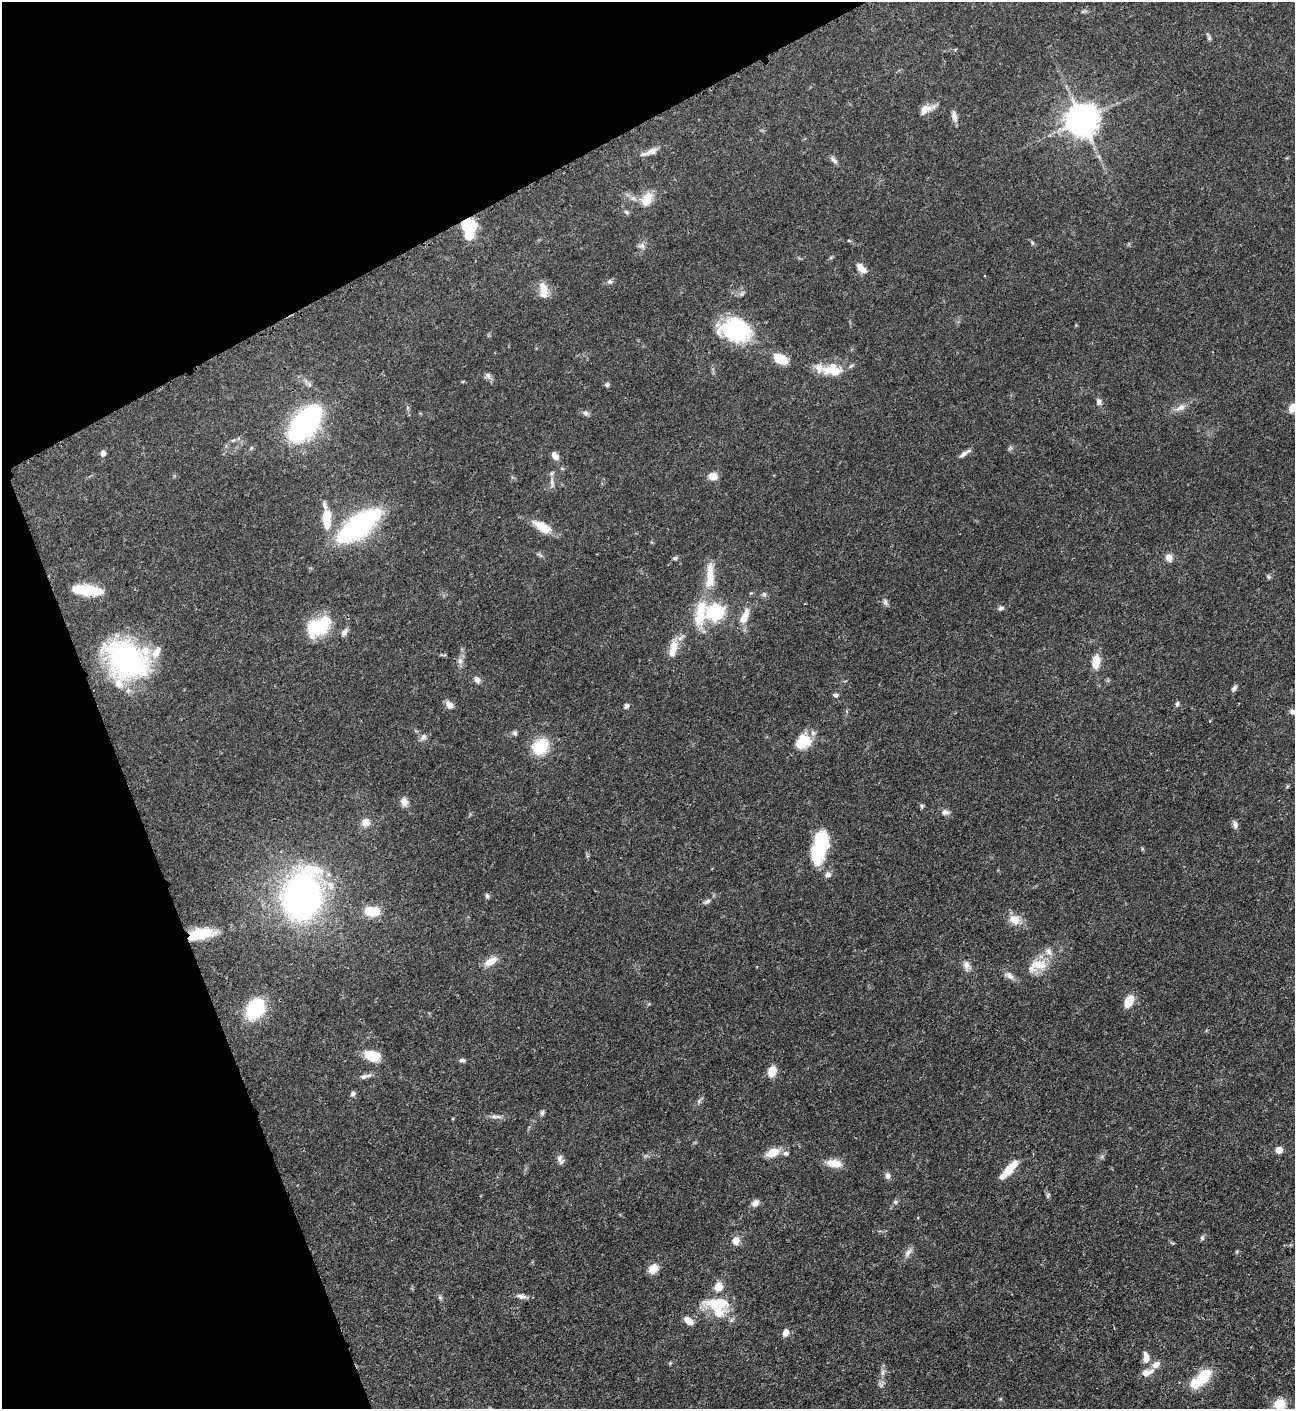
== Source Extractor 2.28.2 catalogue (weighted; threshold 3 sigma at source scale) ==
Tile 5 of 4 x 4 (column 1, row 2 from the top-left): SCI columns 295-1587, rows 2826-4232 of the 5630 x 5648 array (HDU 1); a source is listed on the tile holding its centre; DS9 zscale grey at full resolution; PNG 1297 x 1411 px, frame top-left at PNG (2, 2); no overlay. Shown black and unused: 21% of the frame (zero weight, under 3 of 4 exposures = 1% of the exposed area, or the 3 px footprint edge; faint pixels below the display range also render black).
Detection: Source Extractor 2.28.2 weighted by HDU 2 'WHT'; one run over the whole footprint, this tile lists its part. Background 0.0528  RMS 0.0031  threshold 0.0141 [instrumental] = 3 sigma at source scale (4.5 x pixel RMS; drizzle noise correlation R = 1.50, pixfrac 1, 0.05/0.05 arcsec/px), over >= 5 px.
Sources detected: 133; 5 inside a brighter object's white glare — not listed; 11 inside a brighter listed object's ellipse — not listed separately; the other 117 listed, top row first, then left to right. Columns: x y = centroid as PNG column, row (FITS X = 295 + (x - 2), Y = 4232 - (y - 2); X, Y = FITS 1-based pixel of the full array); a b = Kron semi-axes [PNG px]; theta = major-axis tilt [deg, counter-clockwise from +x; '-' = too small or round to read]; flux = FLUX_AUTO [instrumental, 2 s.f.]
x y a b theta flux
1209 38 7 5 80 0.62
926 109 22 9 27 3.1
954 116 14 6 -78 1.6
1081 120 10 9 - 600
653 151 12 10 26 1.9
834 160 13 5 -51 1
647 199 19 12 63 5.2
627 212 7 5 -41 0.62
468 225 10 9 - 19
1032 243 7 5 -60 0.48
642 246 9 6 -26 1
861 268 15 8 -41 2.5
610 281 7 6 - 0.82
543 289 23 10 -79 3.6
736 330 26 20 -14 35
780 359 12 8 -29 9.5
819 368 22 12 -32 3.4
835 371 16 13 56 4.8
488 376 10 7 -49 1.1
607 385 6 5 - 0.71
1098 402 8 6 -84 1.1
1181 407 15 8 30 2.1
1292 408 11 8 58 2.8
585 413 8 6 -32 0.83
305 424 32 16 52 68
1010 448 7 4 35 0.52
103 453 7 6 - 1.2
964 453 16 5 34 1.4
555 456 9 6 -51 1.9
713 476 9 8 - 3.2
552 483 17 6 -84 1.4
326 516 17 10 82 6.8
359 525 37 15 37 64
542 527 24 11 -31 5.3
539 555 11 3 -28 0.62
1169 557 8 8 - 2
675 558 7 5 0 0.59
1268 577 6 5 - 0.53
84 590 29 11 -7 11
764 594 6 5 - 0.61
885 602 9 6 -69 0.87
1001 608 8 5 15 0.8
715 612 7 7 - 79
700 613 42 16 78 12
744 617 21 8 66 4.2
318 627 25 16 31 18
345 632 12 6 63 1.2
673 647 17 12 69 4.1
126 660 49 42 -38 52
460 661 9 7 89 1.3
1096 662 15 8 84 5
477 680 9 6 -48 1.4
1234 688 10 5 54 0.86
835 695 7 5 -11 0.73
1177 704 6 4 80 0.63
449 705 12 7 -46 1.7
626 706 7 6 - 0.87
1292 712 8 7 - 1.1
515 733 6 6 - 0.68
423 737 9 8 - 1.2
802 743 23 13 21 7.1
540 746 23 18 41 8.6
404 802 11 9 -70 1.9
922 806 6 4 73 0.48
945 812 10 7 -5 1.2
365 822 10 10 - 2.6
1235 824 10 6 -77 1.1
819 847 36 16 73 19
828 875 7 6 - 1.3
330 886 15 8 -61 3.2
302 896 32 27 78 130
487 896 7 5 90 0.59
707 901 9 6 25 0.89
372 911 17 10 -2 7.7
1015 920 16 13 -23 3.6
201 934 31 12 12 10
1048 951 11 9 -55 1.8
491 961 17 8 30 3.4
966 965 11 8 -82 1.7
1039 965 26 14 -5 6
1010 976 14 7 -45 1.7
1129 1001 12 8 66 5.6
255 1008 17 13 57 23
372 1055 15 10 -16 7.6
462 1060 7 5 6 0.83
772 1071 10 7 65 4.7
365 1076 19 6 14 1.5
353 1094 7 6 - 0.81
699 1101 7 4 71 0.57
542 1113 8 5 89 0.69
494 1117 9 6 13 1.2
1279 1150 5 5 - 5
773 1152 13 8 22 4.9
785 1153 7 7 - 0.94
559 1158 10 6 69 1.1
834 1163 20 10 -9 4
1009 1169 25 7 48 6.7
888 1176 9 7 -84 1.1
1048 1195 7 4 71 0.48
895 1202 7 5 -21 0.57
755 1203 10 8 40 1.4
1202 1238 8 5 75 0.62
736 1241 8 7 - 2.9
1237 1251 6 3 20 0.34
908 1252 15 6 52 1.5
653 1269 13 9 55 3
718 1287 12 10 40 3.3
521 1296 13 6 -12 1.5
440 1297 6 5 - 0.54
717 1303 38 15 -1 9.6
688 1321 12 7 -34 2.7
785 1332 9 7 70 1.8
1146 1358 15 7 -87 2.9
883 1372 11 5 78 1.3
1147 1372 16 8 16 2.7
1203 1377 18 12 56 10
1279 1404 6 5 - 21
Overlapping masked pixels (flux is a lower limit): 3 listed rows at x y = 468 225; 305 424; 201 934
Isophote crosses this tile's border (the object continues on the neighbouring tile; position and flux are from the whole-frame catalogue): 3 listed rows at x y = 1292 408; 1292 712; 1279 1404